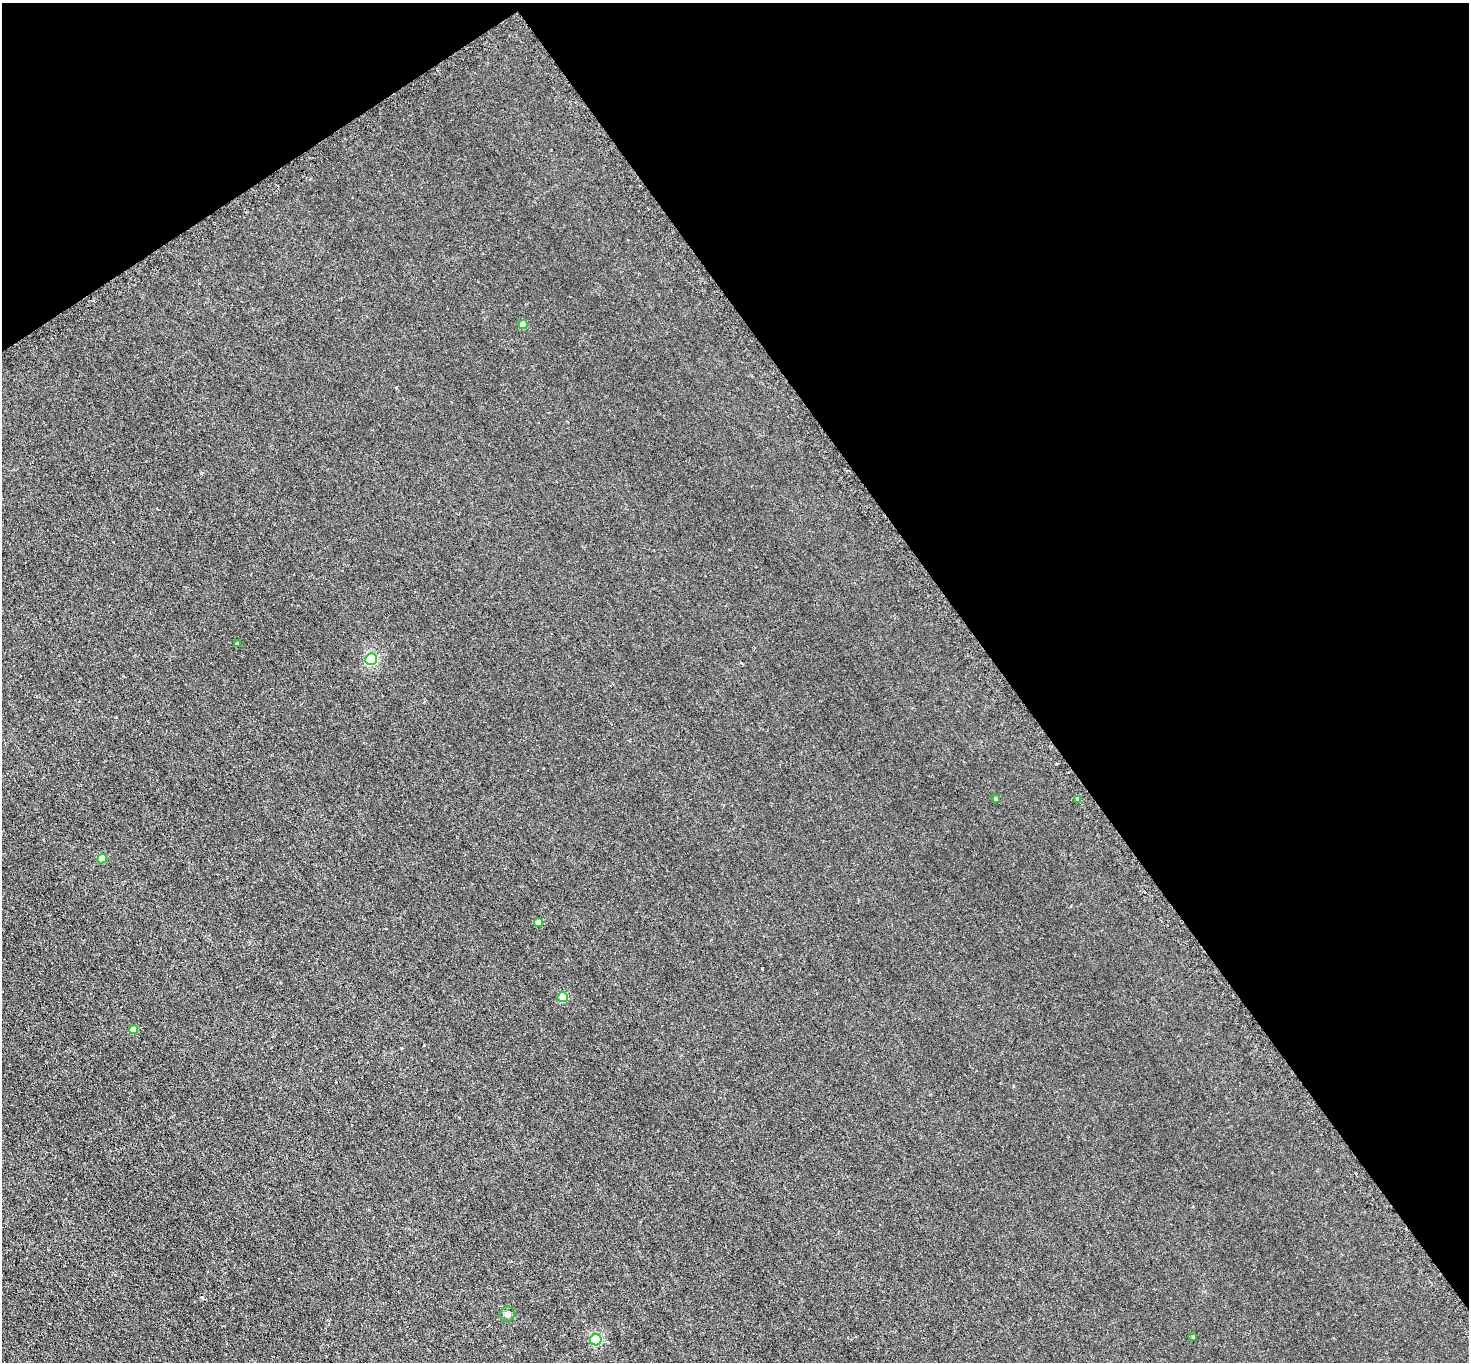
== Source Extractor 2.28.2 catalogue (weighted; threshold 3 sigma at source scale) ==
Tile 3 of 4 x 4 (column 3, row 1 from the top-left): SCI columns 2976-4442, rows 4403-5762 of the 5951 x 5944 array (HDU 1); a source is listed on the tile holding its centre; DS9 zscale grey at full resolution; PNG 1471 x 1364 px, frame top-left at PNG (2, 3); each listed source drawn as its Kron ellipse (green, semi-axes under 4 px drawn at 4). Shown black and unused: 36% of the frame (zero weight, under 3 of 6 exposures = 3% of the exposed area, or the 3 px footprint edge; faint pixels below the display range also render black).
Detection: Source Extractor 2.28.2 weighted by HDU 2 'WHT'; one run over the whole footprint, this tile lists its part. Background 0.0103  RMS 0.0032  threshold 0.0132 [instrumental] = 3 sigma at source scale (4.09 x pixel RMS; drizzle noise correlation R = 1.36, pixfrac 0.8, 0.05/0.05 arcsec/px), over >= 5 px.
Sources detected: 12; all 12 listed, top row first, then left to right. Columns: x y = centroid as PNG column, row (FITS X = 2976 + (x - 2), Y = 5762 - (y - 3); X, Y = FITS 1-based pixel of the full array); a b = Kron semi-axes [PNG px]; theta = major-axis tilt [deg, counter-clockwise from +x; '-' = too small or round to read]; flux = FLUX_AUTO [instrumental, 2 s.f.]
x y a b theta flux
523 324 5 4 - 4.5
237 643 4 3 - 0.37
371 659 6 5 - 38
996 799 4 3 - 0.36
1078 799 4 3 - 0.37
102 858 5 4 - 6.6
539 922 4 4 - 2.7
563 997 5 5 - 13
133 1030 4 4 - 4.6
507 1314 8 7 - 0.97
1193 1337 4 4 - 0.35
596 1340 5 5 - 33
Unlisted compact peaks at least as high as the median listed source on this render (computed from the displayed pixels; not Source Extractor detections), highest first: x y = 201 473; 202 1297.